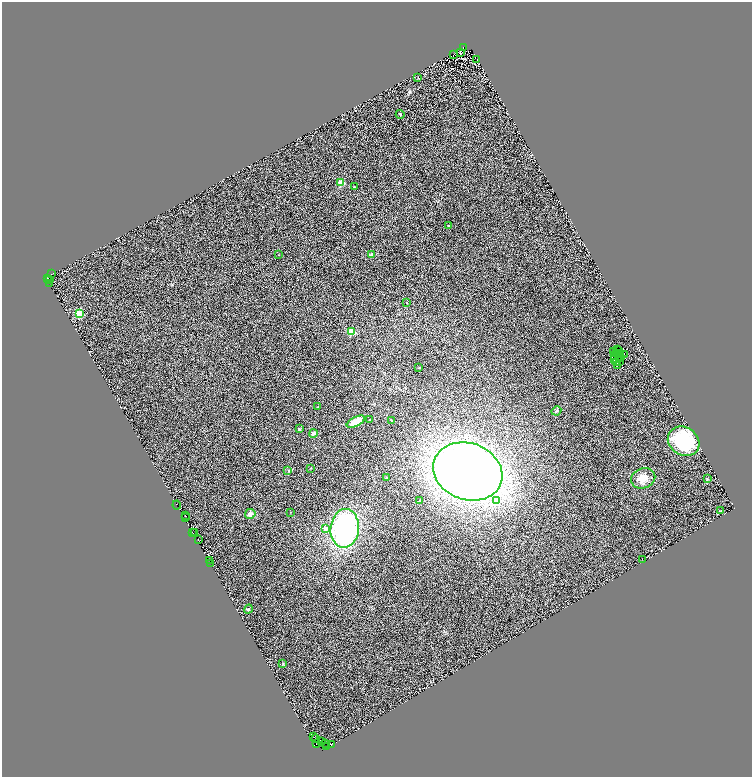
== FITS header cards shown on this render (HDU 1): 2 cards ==
NAXIS1  =                 1500
NAXIS2  =                 1550

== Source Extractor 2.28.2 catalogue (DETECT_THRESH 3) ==
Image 1500 x 1550 px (HDU 1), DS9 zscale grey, zoomed out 1/2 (1 PNG px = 2 x 2 image px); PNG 754 x 779 px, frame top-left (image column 1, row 1550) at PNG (2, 2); each listed source drawn as its Kron ellipse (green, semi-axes under 4 px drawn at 4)
Background 0.95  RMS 0.51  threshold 1.53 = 3 sigma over >= 5 px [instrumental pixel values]
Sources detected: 115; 44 cannot appear on this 1/2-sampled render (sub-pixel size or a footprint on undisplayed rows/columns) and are neither listed nor drawn; the other 71 listed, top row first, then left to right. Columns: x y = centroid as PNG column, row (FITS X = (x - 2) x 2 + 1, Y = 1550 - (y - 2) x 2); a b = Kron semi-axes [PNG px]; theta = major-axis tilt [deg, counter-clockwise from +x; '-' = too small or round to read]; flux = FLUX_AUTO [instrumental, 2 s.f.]
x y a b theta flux
463 47 2 1 - 820
460 53 3 1 - 67
454 55 3 1 - 36
477 59 2 1 - 26
418 78 3 2 - 42
400 114 4 2 - 75
341 183 2 2 - 3700
354 187 4 2 - 74
448 225 2 2 - 50
279 255 2 2 - 44
372 255 2 2 - 490
52 274 3 2 - 320
47 278 3 3 - 380
49 280 2 1 - 340
49 284 2 1 - 80
407 303 2 2 - 110
79 314 3 3 - 6100
351 332 3 3 - 5600
617 350 3 2 - 22
613 351 2 1 - 44
619 351 2 1 - 24
617 353 3 1 - 65
620 353 2 1 - 34
624 354 2 1 - 42
614 355 2 1 - 25
619 357 3 2 - 80
621 358 2 1 - 35
614 359 3 1 - 39
619 362 3 1 - 69
616 363 3 1 - 42
617 365 3 1 - 30
419 368 3 2 - 43
318 407 3 2 - 61
556 411 5 4 - 140
370 420 2 2 - 90
391 421 2 2 - 140
356 422 10 4 28 1500
299 429 4 3 - 140
313 433 4 4 - 230
684 441 16 14 -33 7200
311 468 2 2 - 34
288 470 3 2 - 47
468 471 35 28 -20 100000
387 478 3 3 - 93
643 478 12 10 21 1200
707 479 3 2 - 60
420 500 2 2 - 62
497 501 3 3 - 1700
177 505 4 2 - 290
721 511 3 2 - 51
290 512 2 2 - 38
250 514 5 5 - 440
186 516 2 1 - 120
185 517 2 1 - 92
345 528 19 14 85 19000
325 529 2 2 - 770
195 532 2 1 - 290
192 533 3 1 - 490
198 540 2 1 - 400
642 559 2 1 - 230
210 561 2 1 - 320
210 564 2 1 - 140
248 609 4 4 - 110
283 663 3 3 - 93
313 737 2 1 - 2.3
315 739 2 1 - 540
322 741 3 1 - 110
326 743 2 1 - 750
316 744 2 1 - 1300
331 744 2 1 - 350
326 746 2 1 - 210
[44 sub-pixel or undisplayed-footprint detections neither listed nor drawn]